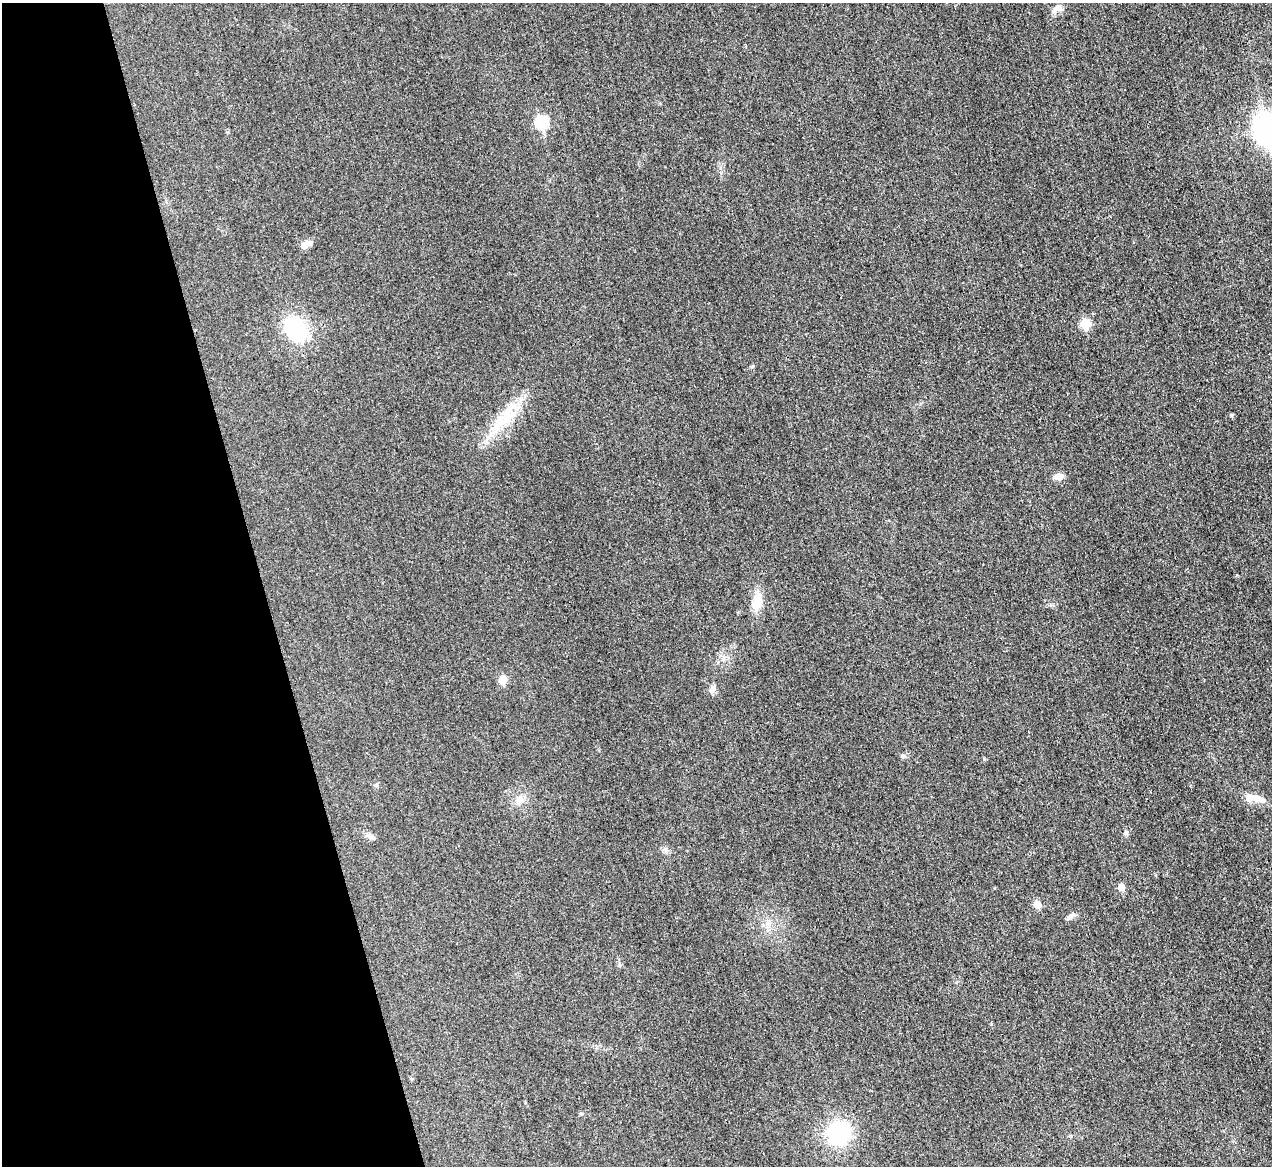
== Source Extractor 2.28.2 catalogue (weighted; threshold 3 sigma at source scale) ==
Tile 5 of 4 x 4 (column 1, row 2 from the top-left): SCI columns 17-1286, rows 2600-3763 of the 5097 x 5078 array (HDU 1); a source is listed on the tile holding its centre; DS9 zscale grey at full resolution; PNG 1274 x 1168 px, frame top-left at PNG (2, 3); no overlay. Shown black and unused: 21% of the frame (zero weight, under 3 of 4 exposures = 1% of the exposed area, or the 3 px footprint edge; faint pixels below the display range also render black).
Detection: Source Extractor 2.28.2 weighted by HDU 2 'WHT'; one run over the whole footprint, this tile lists its part. Background 0.0431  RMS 0.0064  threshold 0.0286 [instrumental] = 3 sigma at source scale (4.5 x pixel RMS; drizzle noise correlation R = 1.50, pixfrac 1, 0.05/0.05 arcsec/px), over >= 5 px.
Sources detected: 23; all 23 listed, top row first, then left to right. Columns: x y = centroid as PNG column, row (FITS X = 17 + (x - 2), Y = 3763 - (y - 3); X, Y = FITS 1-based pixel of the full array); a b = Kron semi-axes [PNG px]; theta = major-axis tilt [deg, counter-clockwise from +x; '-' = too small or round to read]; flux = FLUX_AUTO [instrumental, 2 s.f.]
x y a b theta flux
1057 8 18 7 37 3.5
542 122 7 6 - 52
1268 129 12 9 -70 620
306 244 14 8 29 4.1
1085 324 6 6 - 23
296 329 24 18 -50 49
504 419 51 17 40 26
1059 476 10 8 12 4.4
757 601 26 11 79 10
503 680 6 5 - 14
712 690 10 8 71 2.7
903 756 7 5 -17 1.5
376 785 6 4 43 0.94
1257 798 29 9 -15 7.5
520 800 13 10 28 5.1
1126 833 7 5 -89 1.3
370 837 13 6 -25 2.3
666 851 7 4 -71 1.3
1121 887 6 5 - 6.7
1037 904 6 5 - 9.5
1070 917 9 6 44 2
412 1079 5 4 - 0.7
838 1133 30 26 49 43
Isophote crosses this tile's border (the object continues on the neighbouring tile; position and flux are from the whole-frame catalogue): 1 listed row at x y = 1268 129
Unlisted compact peaks at least as high as the median listed source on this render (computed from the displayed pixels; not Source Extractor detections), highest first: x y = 1231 415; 753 366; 984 759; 581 1114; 1071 1136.